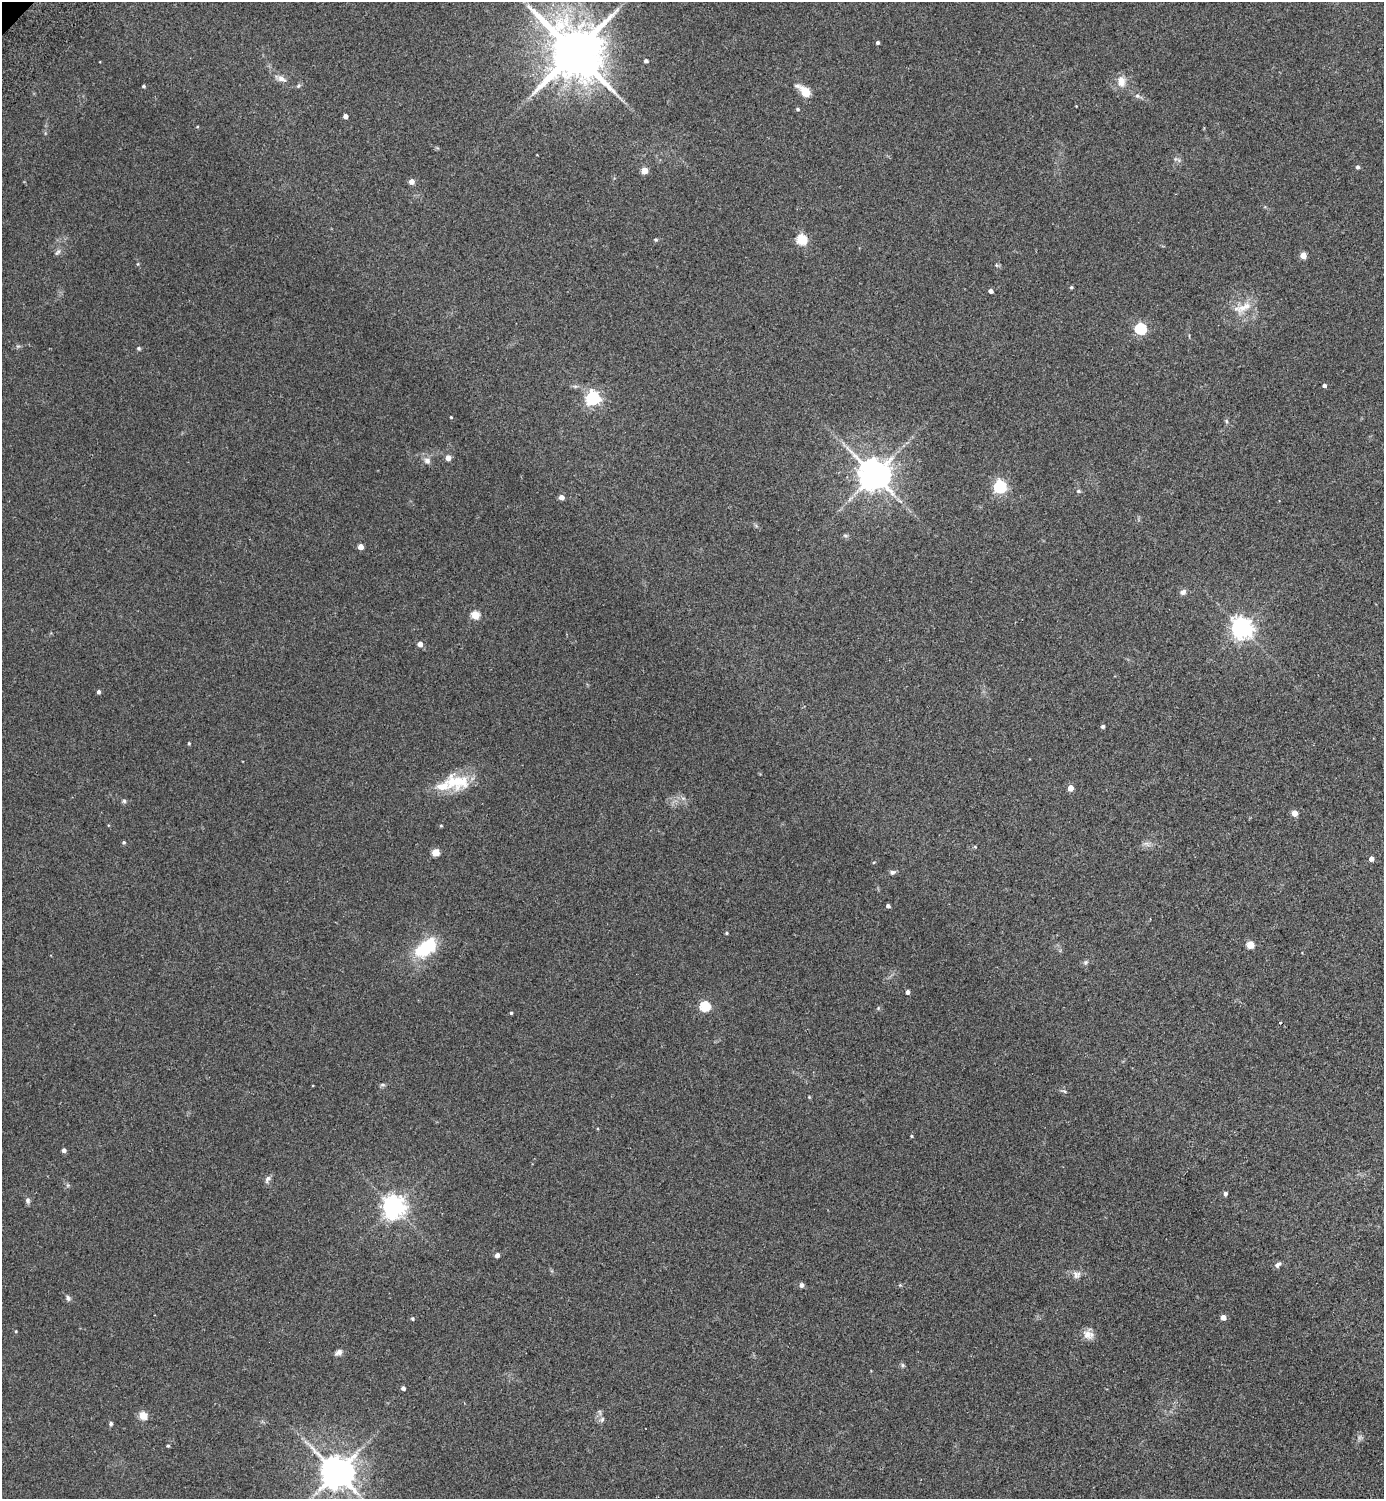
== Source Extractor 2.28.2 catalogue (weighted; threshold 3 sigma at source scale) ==
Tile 6 of 4 x 4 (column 2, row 2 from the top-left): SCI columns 1584-2965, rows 3036-4532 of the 6072 x 6072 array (HDU 1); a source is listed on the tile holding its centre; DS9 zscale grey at full resolution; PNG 1386 x 1501 px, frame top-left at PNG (2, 2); no overlay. Shown black and unused: <1% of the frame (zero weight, under 2 of 3 exposures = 3% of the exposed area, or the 3 px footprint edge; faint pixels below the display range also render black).
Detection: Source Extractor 2.28.2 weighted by HDU 2 'WHT'; one run over the whole footprint, this tile lists its part. Background 0.0481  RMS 0.0088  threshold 0.0397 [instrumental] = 3 sigma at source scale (4.5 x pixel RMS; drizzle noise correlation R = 1.50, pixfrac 1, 0.05/0.05 arcsec/px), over >= 5 px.
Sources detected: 91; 1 cosmic-ray / hot-pixel residue — not listed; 2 inside a brighter listed object's ellipse — not listed separately; the other 88 listed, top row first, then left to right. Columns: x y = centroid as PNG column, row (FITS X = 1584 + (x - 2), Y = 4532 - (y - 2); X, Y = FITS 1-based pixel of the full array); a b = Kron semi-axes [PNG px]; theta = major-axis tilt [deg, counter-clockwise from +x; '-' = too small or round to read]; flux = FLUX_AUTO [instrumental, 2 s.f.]
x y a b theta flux
878 43 4 3 - 1.9
575 52 16 14 -48 6100
646 61 4 4 - 2.4
281 79 13 7 -21 4.3
1121 81 14 9 -83 7.6
143 86 4 3 - 1.3
805 92 12 6 -43 19
1137 96 7 5 -21 2
1076 106 2 2 - 0.46
797 109 4 3 - 1.2
345 116 4 4 - 4.5
1358 167 4 4 - 1.9
644 171 4 4 - 16
411 181 4 4 - 6.8
802 239 5 5 - 48
656 240 5 5 - 1.2
58 252 11 5 46 2
1303 255 4 4 - 15
996 265 5 4 - 1.1
1071 287 4 4 - 1.1
991 291 4 4 - 4.3
1243 307 29 10 19 12
1141 329 5 5 - 92
139 348 5 4 - 1.2
1324 386 4 4 - 2.5
593 398 6 6 - 200
451 417 3 3 - 0.88
1226 421 6 4 -89 1.3
448 458 4 4 - 8.6
427 461 8 8 - 4.2
874 475 9 8 - 1700
1000 487 6 5 - 130
1078 491 6 5 - 1.2
561 497 4 4 - 6.3
845 535 6 4 -1 1.3
361 547 4 4 - 8
1183 592 7 6 - 3.8
475 615 5 5 - 30
1242 628 7 7 - 570
420 644 4 4 - 6.8
99 692 4 4 - 2.4
1103 726 4 4 - 2.1
189 743 4 4 - 0.76
443 786 59 20 7 27
1070 788 4 4 - 10
124 801 5 5 - 1.4
1294 813 4 4 - 12
441 826 4 3 - 0.92
124 842 5 4 - 1.1
975 847 5 3 - 0.74
435 852 5 5 - 22
1372 859 4 4 - 4.9
874 862 4 3 - 0.8
893 872 8 6 7 2.1
888 906 4 4 - 2.2
726 933 4 3 - 1
1250 945 5 5 - 24
426 947 31 16 40 39
1086 962 7 5 72 1.5
908 992 4 4 - 3
705 1006 5 5 - 61
511 1013 3 3 - 1.1
382 1085 8 4 -8 1.4
1064 1091 6 4 -19 1.2
911 1136 4 3 - 0.84
64 1150 4 4 - 3
267 1179 11 6 66 2.9
1225 1194 4 4 - 2.6
28 1200 8 6 -79 2.2
393 1207 8 8 - 480
497 1255 4 4 - 4.4
1278 1265 8 6 38 2.4
1077 1274 11 10 - 4.6
801 1285 5 4 - 2.9
68 1298 8 5 -74 2
1223 1317 4 4 - 6.4
412 1319 5 4 - 0.97
16 1331 4 3 - 0.73
1088 1335 14 11 -15 6.9
339 1352 9 6 27 3.1
902 1365 6 4 -89 1.3
403 1388 4 4 - 3
143 1416 5 5 - 27
602 1419 7 5 69 2
111 1423 5 5 - 1.6
306 1442 12 3 -31 2.4
168 1446 4 3 - 1
337 1472 9 9 - 1900